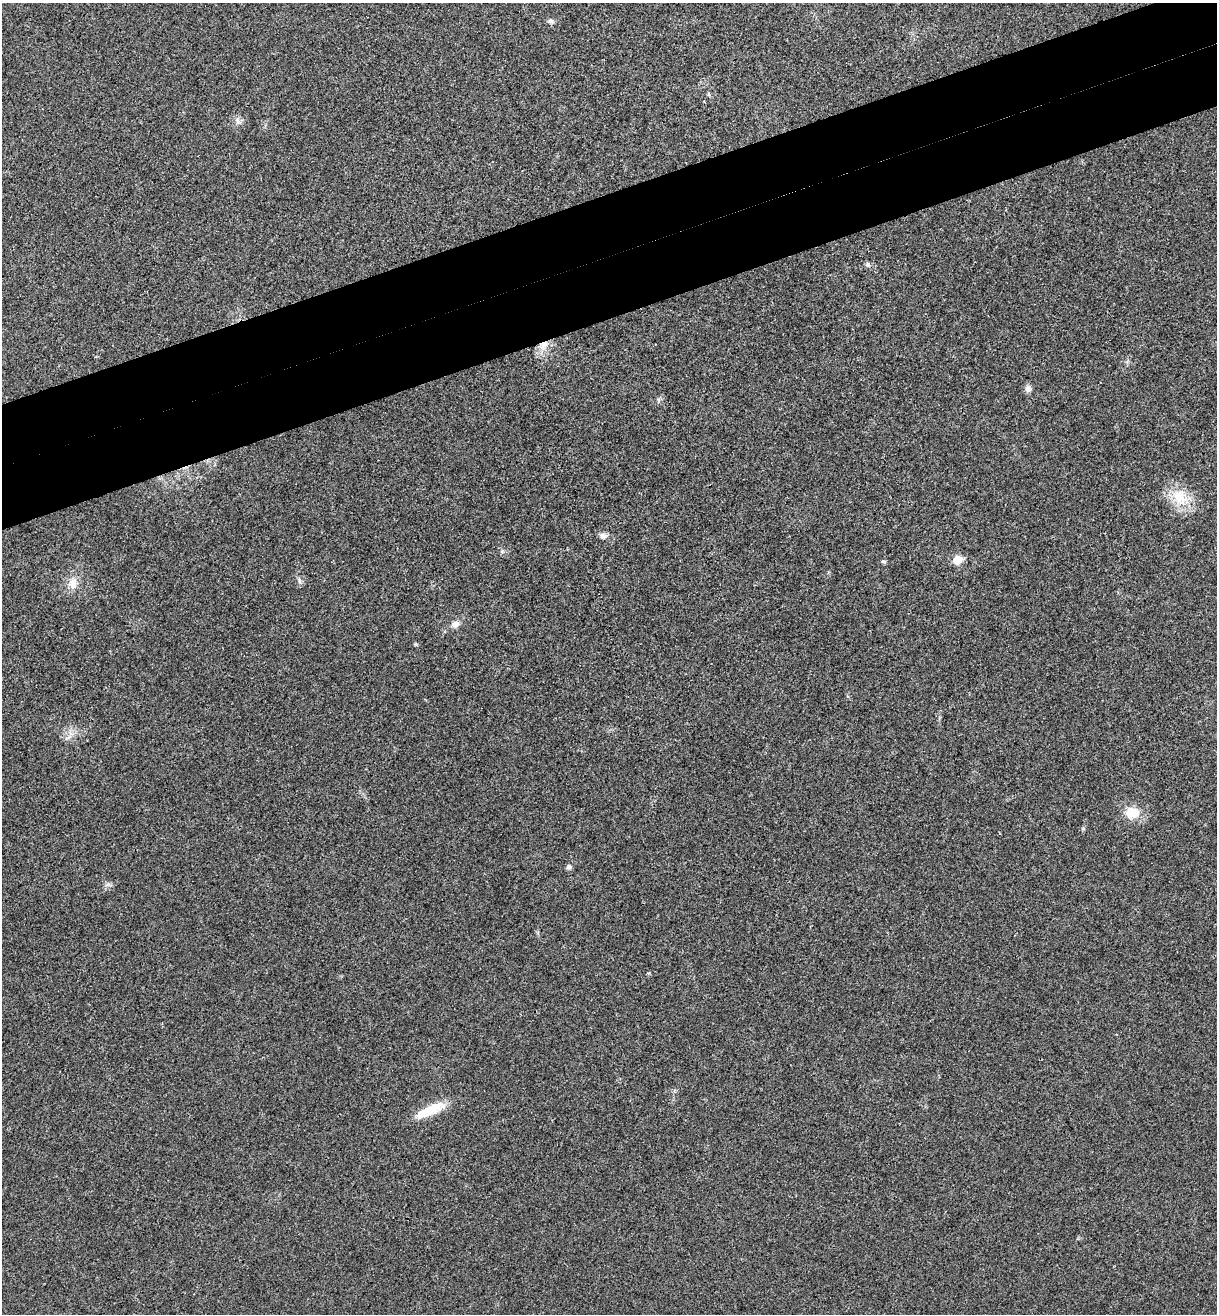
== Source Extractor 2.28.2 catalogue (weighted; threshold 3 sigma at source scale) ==
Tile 10 of 4 x 4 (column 2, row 3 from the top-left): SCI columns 1382-2596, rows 1370-2681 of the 5322 x 5365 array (HDU 1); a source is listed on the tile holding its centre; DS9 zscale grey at full resolution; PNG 1219 x 1316 px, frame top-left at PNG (2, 3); no overlay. Shown black and unused: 9% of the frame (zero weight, under 3 of 4 exposures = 6% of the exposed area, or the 3 px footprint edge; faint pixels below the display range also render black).
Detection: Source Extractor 2.28.2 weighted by HDU 2 'WHT'; one run over the whole footprint, this tile lists its part. Background 0.0194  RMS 0.0064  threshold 0.0286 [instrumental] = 3 sigma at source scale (4.5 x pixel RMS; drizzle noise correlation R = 1.50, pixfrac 1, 0.05/0.05 arcsec/px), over >= 5 px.
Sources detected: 14; all 14 listed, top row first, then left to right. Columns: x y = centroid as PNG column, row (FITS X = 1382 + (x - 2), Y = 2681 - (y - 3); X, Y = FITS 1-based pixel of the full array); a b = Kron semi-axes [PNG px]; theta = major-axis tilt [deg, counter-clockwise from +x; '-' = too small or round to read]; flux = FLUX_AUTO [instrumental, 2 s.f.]
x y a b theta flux
551 21 8 6 -15 1.5
237 121 10 3 -69 1.3
868 264 6 6 - 1.5
544 345 12 9 39 5.9
1028 389 8 8 - 2.4
1179 497 26 17 -58 17
603 535 9 8 - 2.4
957 560 6 5 - 17
884 561 7 4 -1 0.8
73 583 15 11 83 6.2
455 624 12 8 19 3.4
1132 813 13 10 -3 13
569 867 7 6 - 1.4
430 1110 39 10 26 16
Overlapping masked pixels (flux is a lower limit): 1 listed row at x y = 544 345
Unlisted compact peaks at least as high as the median listed source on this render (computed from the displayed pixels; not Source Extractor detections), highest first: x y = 299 580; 502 551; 416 644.